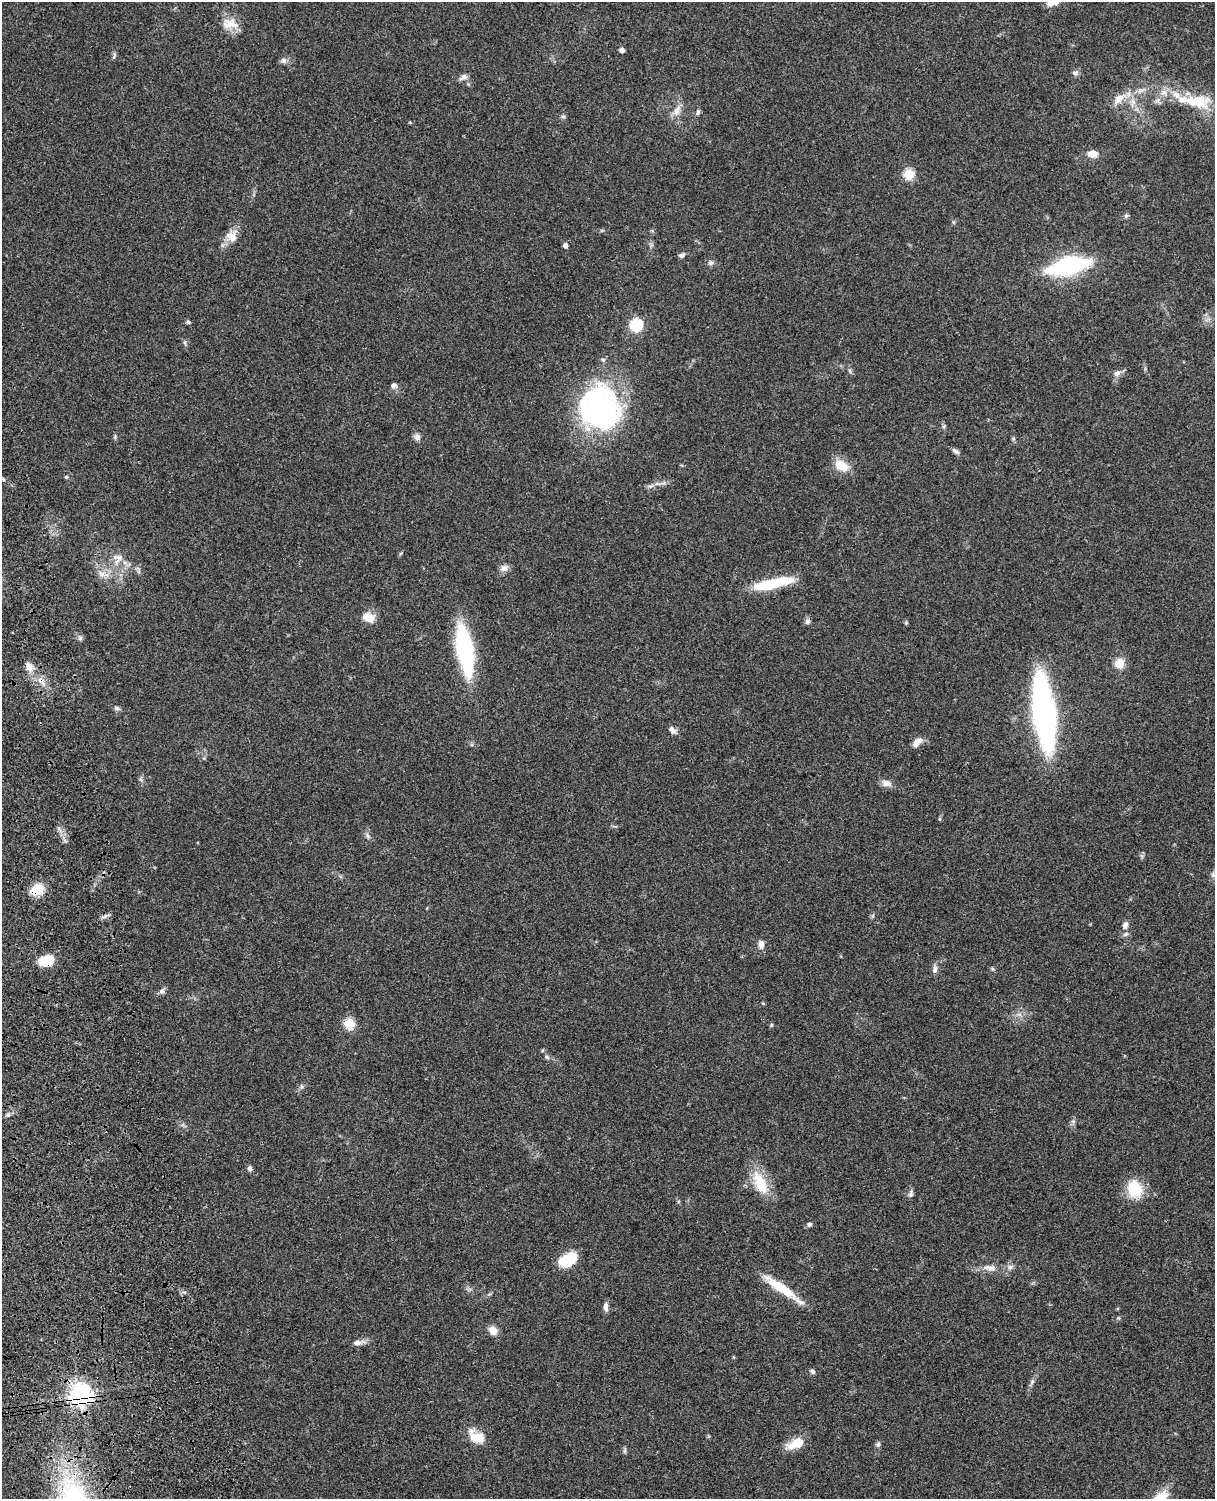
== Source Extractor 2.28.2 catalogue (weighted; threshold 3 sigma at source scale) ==
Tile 7 of 4 x 3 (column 3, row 2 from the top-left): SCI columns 2546-3758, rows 1773-3269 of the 5090 x 4927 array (HDU 1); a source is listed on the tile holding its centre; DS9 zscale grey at full resolution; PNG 1217 x 1501 px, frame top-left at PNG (2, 2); no overlay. Shown black and unused: <1% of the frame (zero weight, under 3 of 4 exposures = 6% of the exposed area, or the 3 px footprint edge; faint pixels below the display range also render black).
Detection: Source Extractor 2.28.2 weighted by HDU 2 'WHT'; one run over the whole footprint, this tile lists its part. Background 0.0756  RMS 0.0057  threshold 0.0257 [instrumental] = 3 sigma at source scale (4.5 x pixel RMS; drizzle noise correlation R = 1.50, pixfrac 1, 0.05/0.05 arcsec/px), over >= 5 px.
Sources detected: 93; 2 inside a brighter object's white glare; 1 cosmic-ray / hot-pixel residue — not listed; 3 inside a brighter listed object's ellipse — not listed separately; the other 87 listed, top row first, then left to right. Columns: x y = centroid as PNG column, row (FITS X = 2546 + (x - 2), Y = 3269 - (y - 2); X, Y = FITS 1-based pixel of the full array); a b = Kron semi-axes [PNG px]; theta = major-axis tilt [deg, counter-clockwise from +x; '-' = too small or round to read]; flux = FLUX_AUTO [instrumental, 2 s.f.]
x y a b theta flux
1053 2 13 8 24 7.4
229 24 21 16 -6 8.8
622 50 5 4 - 2.4
114 55 10 4 77 1.2
283 61 8 7 - 1.9
1075 73 8 7 - 1.8
463 77 11 7 29 2.5
1119 99 17 10 48 6.7
1195 101 44 18 -3 22
1133 103 11 7 75 3.1
677 110 17 8 60 4.5
698 112 8 5 71 1.3
563 116 6 5 - 1
1092 154 11 8 -9 5
909 174 5 5 - 34
1126 216 6 5 - 0.99
231 236 18 15 49 6.8
565 246 5 5 - 2.2
681 255 8 6 19 1.5
710 263 7 6 - 1.6
1068 266 32 12 13 87
188 322 6 5 - 1
636 325 6 6 - 74
185 342 8 4 -83 1.1
603 360 6 5 - 0.98
850 371 8 4 -54 1
1117 373 9 7 40 2.5
394 385 6 6 - 1.9
599 411 48 43 -72 120
115 437 8 3 85 0.82
417 437 8 8 - 2.2
955 451 9 5 -33 1.8
841 466 16 10 -30 11
66 477 5 4 - 0.64
3 479 5 3 - 0.65
650 486 9 3 5 1.4
118 557 18 7 -2 4.1
504 568 11 9 18 3
102 574 10 8 -34 3.3
773 584 48 10 13 24
368 617 15 10 -19 7.1
807 622 7 6 - 1.8
80 638 6 6 - 1.3
465 650 51 15 -80 68
1119 663 12 11 - 7
29 666 13 9 -55 4
117 708 8 6 -18 1.4
1044 712 45 12 -83 340
672 730 11 6 -41 2.4
917 742 15 8 45 3.6
886 783 13 8 -12 3.7
367 836 8 5 -57 1.5
1213 875 7 7 - 1.7
37 890 14 10 26 13
1125 925 10 7 73 2.9
761 944 11 7 -85 3.3
47 960 15 10 14 15
935 969 10 7 85 2.3
992 969 6 4 -45 0.79
162 991 8 7 - 1.7
763 1003 5 3 - 0.52
349 1023 6 5 - 37
771 1025 6 4 72 0.66
547 1057 7 5 -8 1.2
8 1115 6 5 - 1.2
1073 1121 5 5 - 1.1
250 1168 7 5 -71 1.7
760 1182 35 15 -64 16
1135 1189 16 13 -65 21
911 1194 11 6 73 1.7
809 1224 6 6 - 1.2
568 1260 17 11 27 20
1010 1267 7 7 - 1.7
990 1268 20 8 -6 4.9
779 1286 45 11 -34 17
606 1307 11 6 -90 2.6
1117 1309 4 3 - 0.6
493 1330 11 9 -45 4.7
358 1343 18 6 7 3.1
733 1357 5 3 - 0.49
812 1371 7 5 -34 1.3
1032 1381 7 5 89 1.2
80 1394 7 7 - 440
477 1437 22 12 -30 10
878 1444 7 6 - 1.4
793 1445 21 13 29 7.8
625 1450 7 4 72 0.94
Overlapping masked pixels (flux is a lower limit): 3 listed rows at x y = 37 890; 47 960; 80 1394
Isophote crosses this tile's border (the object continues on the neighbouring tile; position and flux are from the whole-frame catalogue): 1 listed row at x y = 1053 2